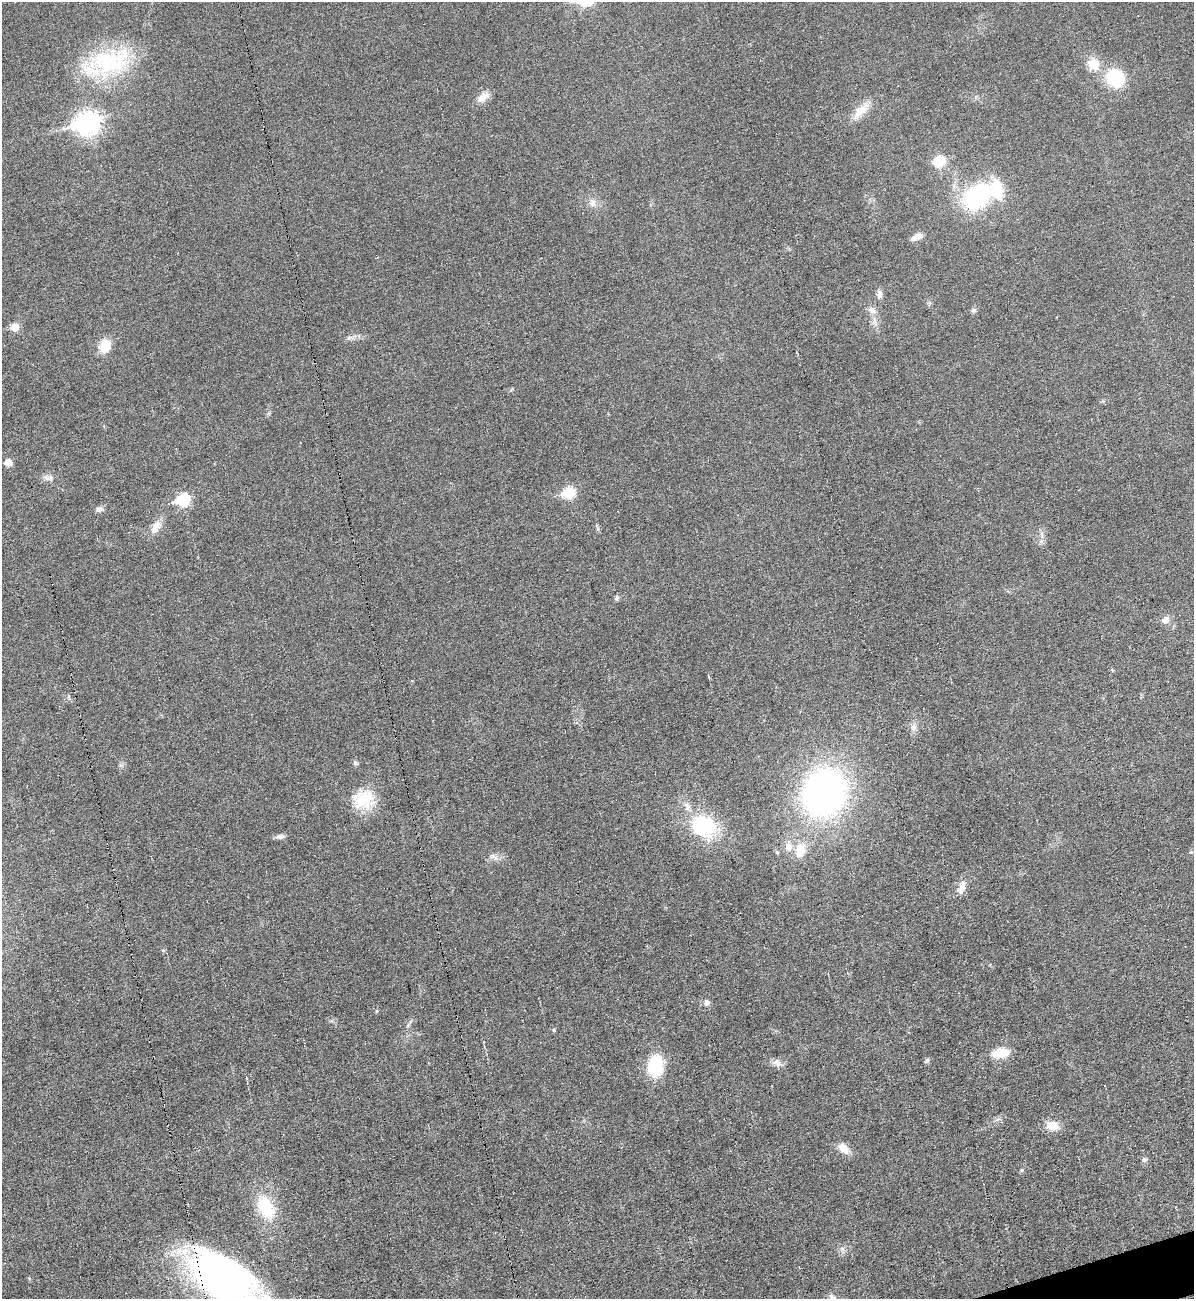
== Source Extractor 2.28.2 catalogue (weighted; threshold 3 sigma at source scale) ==
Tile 6 of 4 x 4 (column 2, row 2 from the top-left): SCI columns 1458-2649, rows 2597-3893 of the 5175 x 5193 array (HDU 1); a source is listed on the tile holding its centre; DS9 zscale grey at full resolution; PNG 1196 x 1301 px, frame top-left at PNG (2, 2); no overlay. Shown black and unused: <1% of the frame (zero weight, under 3 of 6 exposures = <1% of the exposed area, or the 3 px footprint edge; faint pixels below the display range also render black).
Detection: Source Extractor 2.28.2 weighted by HDU 2 'WHT'; one run over the whole footprint, this tile lists its part. Background 0.0232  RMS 0.0037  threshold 0.0151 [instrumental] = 3 sigma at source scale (4.09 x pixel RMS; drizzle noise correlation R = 1.36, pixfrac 0.8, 0.05/0.05 arcsec/px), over >= 5 px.
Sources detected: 56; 1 cosmic-ray / hot-pixel residue — not listed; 4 inside a brighter listed object's ellipse — not listed separately; the other 51 listed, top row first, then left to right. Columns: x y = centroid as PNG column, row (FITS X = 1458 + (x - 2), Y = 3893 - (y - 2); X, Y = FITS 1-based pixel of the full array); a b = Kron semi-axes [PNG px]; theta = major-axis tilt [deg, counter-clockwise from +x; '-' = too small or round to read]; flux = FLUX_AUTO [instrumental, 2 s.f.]
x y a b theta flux
109 62 58 36 11 35
1093 64 20 17 -57 6.2
1115 78 16 14 -40 21
481 98 18 10 14 3
861 111 29 10 46 5.7
87 123 10 8 16 230
939 161 11 10 - 9.2
977 196 27 19 40 43
592 203 12 9 -80 2.3
918 236 15 7 25 2.5
879 294 9 7 -88 1.9
872 310 12 9 -30 2.3
973 310 8 6 21 0.77
14 327 6 5 - 7.3
350 338 11 6 8 1.3
105 346 14 11 69 6.6
8 462 5 5 - 4.8
48 478 17 7 -6 2
568 493 7 6 - 24
183 500 7 6 - 34
100 509 10 7 12 1.3
155 527 20 11 61 3.8
597 528 11 3 -75 0.58
617 598 7 5 70 0.69
1165 620 9 8 - 2.3
708 676 7 2 -79 0.33
913 727 12 8 84 1.9
355 763 7 6 - 0.76
824 793 36 31 59 150
363 799 29 24 30 12
703 826 34 27 -36 23
280 836 12 6 7 1.2
799 849 17 16 - 5.6
777 852 5 4 - 0.45
1191 852 5 4 - 0.4
492 856 9 6 -21 1.4
962 887 21 8 71 3.1
163 950 6 5 - 0.47
706 1002 6 6 - 1.7
554 1030 5 4 - 0.45
1000 1053 13 8 12 11
927 1061 8 5 51 0.71
777 1063 14 9 -32 2.1
655 1066 19 13 81 20
1052 1126 14 10 -15 5.2
843 1148 14 10 -50 4.1
1144 1160 7 6 - 0.97
265 1207 35 20 -63 15
842 1249 8 5 -45 0.99
226 1279 82 38 -34 140
832 1296 13 6 -31 1.6
Overlapping masked pixels (flux is a lower limit): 1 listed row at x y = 226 1279
Isophote crosses this tile's border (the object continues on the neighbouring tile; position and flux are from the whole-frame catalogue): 2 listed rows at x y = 226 1279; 832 1296
Unlisted compact peaks at least as high as the median listed source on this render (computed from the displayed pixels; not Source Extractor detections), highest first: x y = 1022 1170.